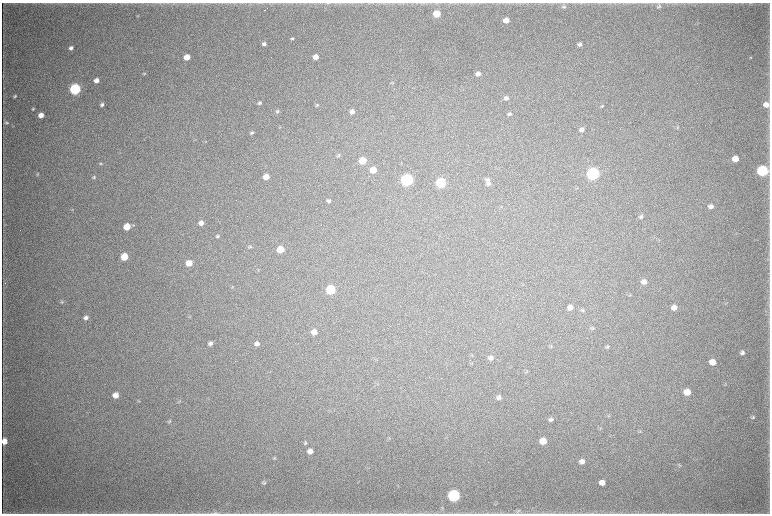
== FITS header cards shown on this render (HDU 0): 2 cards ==
NAXIS1  =                 1536 / length of data axis 1
NAXIS2  =                 1023 / length of data axis 2

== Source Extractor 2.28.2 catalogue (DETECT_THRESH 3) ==
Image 1536 x 1023 px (HDU 0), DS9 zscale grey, zoomed out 1/2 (1 PNG px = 2 x 2 image px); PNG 772 x 516 px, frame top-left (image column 1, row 1022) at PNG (2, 3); no overlay
Background 3720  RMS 34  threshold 103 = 3 sigma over >= 5 px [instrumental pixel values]
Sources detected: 117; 5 cannot appear on this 1/2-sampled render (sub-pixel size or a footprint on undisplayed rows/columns) and are not listed; the other 112 listed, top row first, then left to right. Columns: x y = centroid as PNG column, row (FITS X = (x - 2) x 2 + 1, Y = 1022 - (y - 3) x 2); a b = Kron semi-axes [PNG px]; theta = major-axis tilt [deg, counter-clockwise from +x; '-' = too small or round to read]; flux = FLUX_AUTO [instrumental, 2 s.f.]
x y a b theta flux
328 3 5 3 - 6.4e+03
750 3 5 2 - 4.7e+03
659 6 7 5 24 1.6e+04
564 7 7 5 3 1.7e+04
265 10 2 1 - 1.4e+03
437 14 5 4 - 1.7e+05
138 16 3 3 - 4.6e+03
506 20 5 4 - 6.8e+04
292 38 4 3 - 9.5e+03
264 44 5 4 - 2.0e+04
580 44 5 4 - 1.9e+04
71 48 5 4 - 2.4e+04
187 57 5 4 - 8.4e+04
316 57 5 4 - 6.1e+04
751 57 4 3 - 4.8e+03
144 74 4 4 - 8.0e+03
478 74 5 4 - 2.9e+04
3 75 3 2 - 2.7e+03
96 80 4 4 - 4.2e+04
392 82 4 4 - 7.2e+03
75 89 5 5 - 1.2e+06
15 96 4 3 - 9.2e+03
506 98 6 5 - 2.2e+04
259 103 5 4 - 1.3e+04
102 104 4 3 - 1.6e+04
766 104 6 5 - 5.5e+04
317 105 5 3 - 7.8e+03
602 106 5 4 - 9.1e+03
33 109 4 3 - 8.0e+03
277 111 5 4 - 1.4e+04
352 112 5 4 - 3.8e+04
509 114 5 4 - 1.3e+04
41 115 4 4 - 5.9e+04
6 123 6 4 -1 1.2e+04
677 127 6 4 59 8.6e+03
581 130 6 5 - 2.6e+04
251 133 5 4 - 1.2e+04
339 155 5 4 - 9.3e+03
735 159 5 4 - 1.0e+05
363 161 5 5 - 1.7e+05
100 163 4 4 - 7.9e+03
373 170 5 5 - 1.1e+05
762 171 6 5 - 1.1e+06
37 174 5 4 - 8.4e+03
593 174 6 5 - 2.0e+06
94 177 4 4 - 1.0e+04
266 177 5 4 - 6.4e+04
407 180 6 5 - 1.6e+06
488 180 6 5 - 1.9e+04
440 183 6 5 - 7.2e+05
488 184 5 5 - 1.8e+04
577 188 3 2 - 4.4e+03
329 201 5 4 - 1.5e+04
711 206 6 5 - 3.2e+04
72 209 4 3 - 5.5e+03
641 216 5 4 - 1.3e+04
201 223 5 4 - 3.7e+04
4 225 4 2 - 3.5e+03
127 227 5 5 - 1.4e+05
218 236 4 4 - 1.2e+04
659 240 3 2 - 3.5e+03
250 247 5 4 - 9.4e+03
280 249 5 5 - 1.3e+05
124 257 5 5 - 1.8e+05
189 263 5 4 - 8.6e+04
644 282 6 5 - 4.2e+04
232 287 3 3 - 5.2e+03
331 290 5 5 - 5.1e+05
630 295 5 3 - 7.1e+03
62 302 5 4 - 9.7e+03
727 303 3 2 - 3.8e+03
570 307 6 5 - 4.1e+04
674 308 6 5 - 5.4e+04
582 310 6 5 - 1.1e+04
190 316 4 3 - 5.5e+03
86 318 5 4 - 2.4e+04
592 328 6 4 43 1.1e+04
314 332 5 5 - 5.8e+04
210 343 5 4 - 2.3e+04
257 344 5 5 - 3.0e+04
551 346 5 4 - 7.9e+03
607 347 5 5 - 1.2e+04
742 353 5 4 - 1.8e+04
472 355 4 2 - 4.4e+03
491 358 5 5 - 2.4e+04
712 362 6 5 - 8.2e+04
472 363 4 3 - 5.7e+03
527 371 5 3 - 6.2e+03
687 392 6 5 - 1.0e+05
115 395 5 5 - 7.2e+04
499 397 6 5 - 2.1e+04
139 401 4 3 - 6.1e+03
179 402 6 3 37 7.2e+03
609 415 4 2 - 5.3e+03
753 417 4 3 - 1.1e+04
551 419 6 4 4 1.8e+04
169 421 6 5 - 1.1e+04
600 428 3 2 - 3.8e+03
640 431 6 4 29 9.6e+03
389 438 3 2 - 3.7e+03
4 441 5 4 - 7.9e+04
543 441 6 5 - 1.0e+05
305 443 5 4 - 1.1e+04
310 451 6 5 - 4.8e+04
275 458 5 4 - 7.9e+03
582 461 5 5 - 4.1e+04
680 466 7 3 41 8.9e+03
602 482 5 4 - 5.3e+04
264 483 6 5 - 1.2e+04
454 495 6 6 - 1.6e+06
518 511 8 3 42 1.3e+04
215 513 11 3 0 2.0e+04
At the frame edge (FLAGS 8, measured only in part): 3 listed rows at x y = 328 3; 4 441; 215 513
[5 sub-pixel or undisplayed-footprint detections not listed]